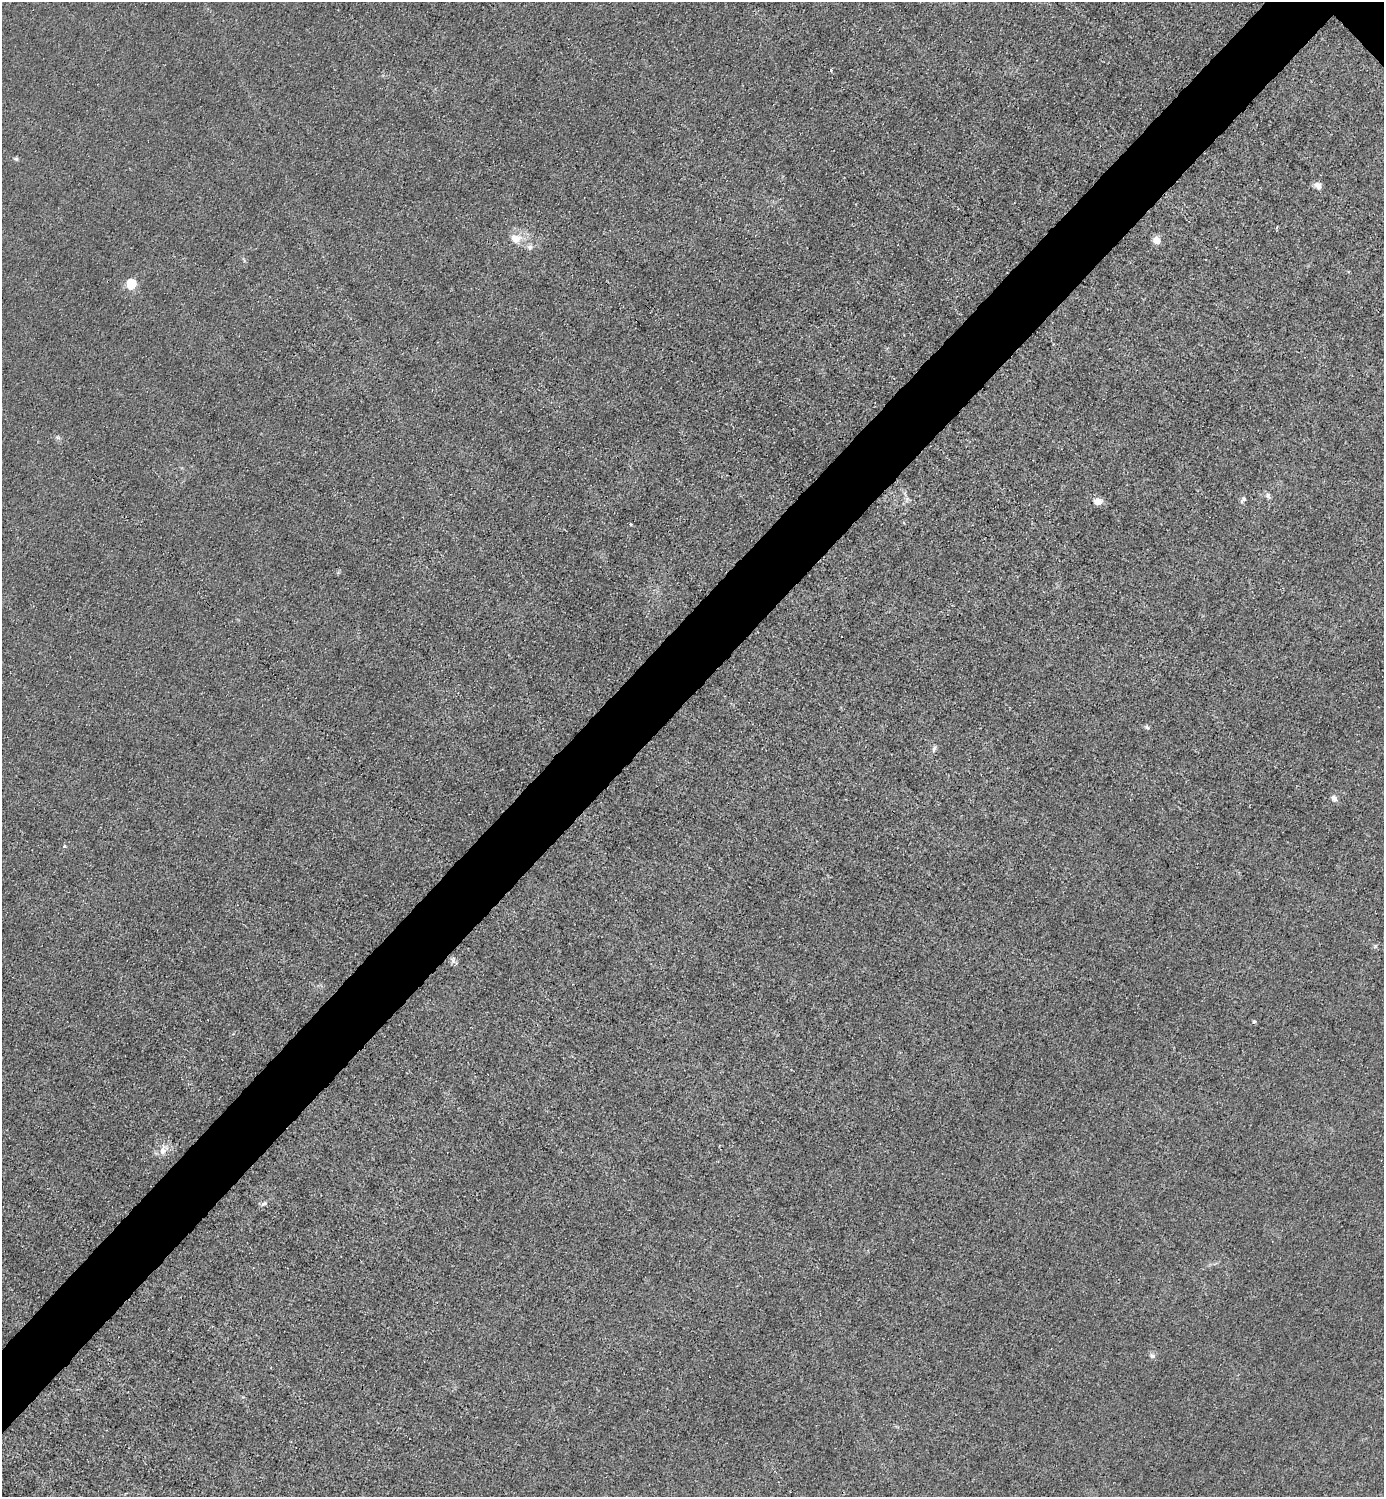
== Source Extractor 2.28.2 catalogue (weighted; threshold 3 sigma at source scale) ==
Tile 7 of 4 x 4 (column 3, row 2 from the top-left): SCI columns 3066-4447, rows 2993-4487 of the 5985 x 5985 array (HDU 1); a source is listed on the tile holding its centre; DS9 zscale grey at full resolution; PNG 1386 x 1499 px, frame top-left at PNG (2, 2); no overlay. Shown black and unused: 5% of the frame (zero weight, under 3 of 4 exposures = <1% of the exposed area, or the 3 px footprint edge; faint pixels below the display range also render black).
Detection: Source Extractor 2.28.2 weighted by HDU 2 'WHT'; one run over the whole footprint, this tile lists its part. Background 0.0216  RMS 0.0063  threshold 0.0283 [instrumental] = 3 sigma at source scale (4.5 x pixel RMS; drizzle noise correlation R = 1.50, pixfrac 1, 0.05/0.05 arcsec/px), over >= 5 px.
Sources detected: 20; all 20 listed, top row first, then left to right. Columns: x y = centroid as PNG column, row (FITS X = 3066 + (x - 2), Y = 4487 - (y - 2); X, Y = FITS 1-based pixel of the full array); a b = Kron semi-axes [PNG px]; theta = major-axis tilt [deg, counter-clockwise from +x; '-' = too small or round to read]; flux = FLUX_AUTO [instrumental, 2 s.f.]
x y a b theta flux
831 70 4 4 - 0.87
16 159 6 5 - 1
1318 186 10 6 -46 3.7
515 238 16 13 -12 8.6
1156 240 9 8 - 5.2
530 247 8 7 - 2.2
131 284 6 5 - 36
1268 495 7 6 - 1.8
1243 500 11 4 53 1.5
1098 502 8 6 -6 6
630 524 3 3 - 1.8
1147 728 6 5 - 1.3
934 748 11 4 66 1.6
1334 798 8 7 - 2.4
64 846 5 4 - 0.85
453 960 9 6 -73 2
1254 1022 5 4 - 1.1
163 1150 15 10 60 5.7
264 1204 10 5 25 1.7
1152 1356 7 6 - 1.9